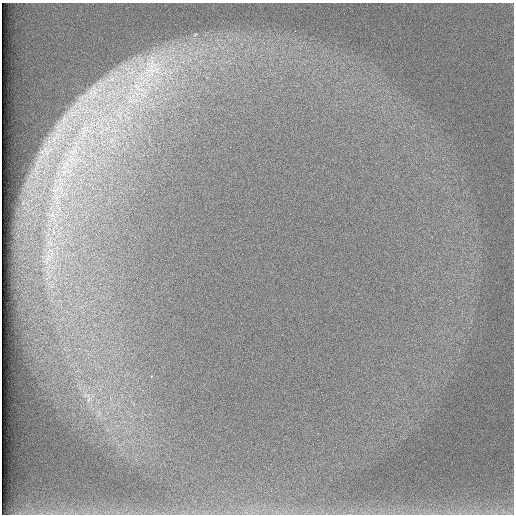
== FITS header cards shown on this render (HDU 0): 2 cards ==
NAXIS1  =                  512 /
NAXIS2  =                  512 /

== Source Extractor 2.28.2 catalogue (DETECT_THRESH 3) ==
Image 512 x 512 px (HDU 0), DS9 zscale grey, 1 PNG px = 1 image px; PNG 516 x 516 px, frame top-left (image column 1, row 512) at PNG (2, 3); no overlay
Background 98.1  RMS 2.9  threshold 8.55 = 3 sigma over >= 5 px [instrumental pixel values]
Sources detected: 12; all 12 listed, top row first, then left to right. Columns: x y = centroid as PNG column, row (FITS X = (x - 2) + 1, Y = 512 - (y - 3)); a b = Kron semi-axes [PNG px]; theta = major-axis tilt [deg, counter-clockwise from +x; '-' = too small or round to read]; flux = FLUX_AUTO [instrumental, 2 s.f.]
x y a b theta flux
195 34 6 3 20 280
150 69 69 38 56 33000
94 92 9 7 -69 1100
64 119 10 3 45 690
59 130 7 4 -18 580
53 139 7 4 -89 620
72 152 14 6 -9 1400
71 158 13 8 -77 2200
64 172 7 7 - 960
56 197 11 6 -80 1200
52 215 10 7 -75 1300
50 255 16 8 38 1800